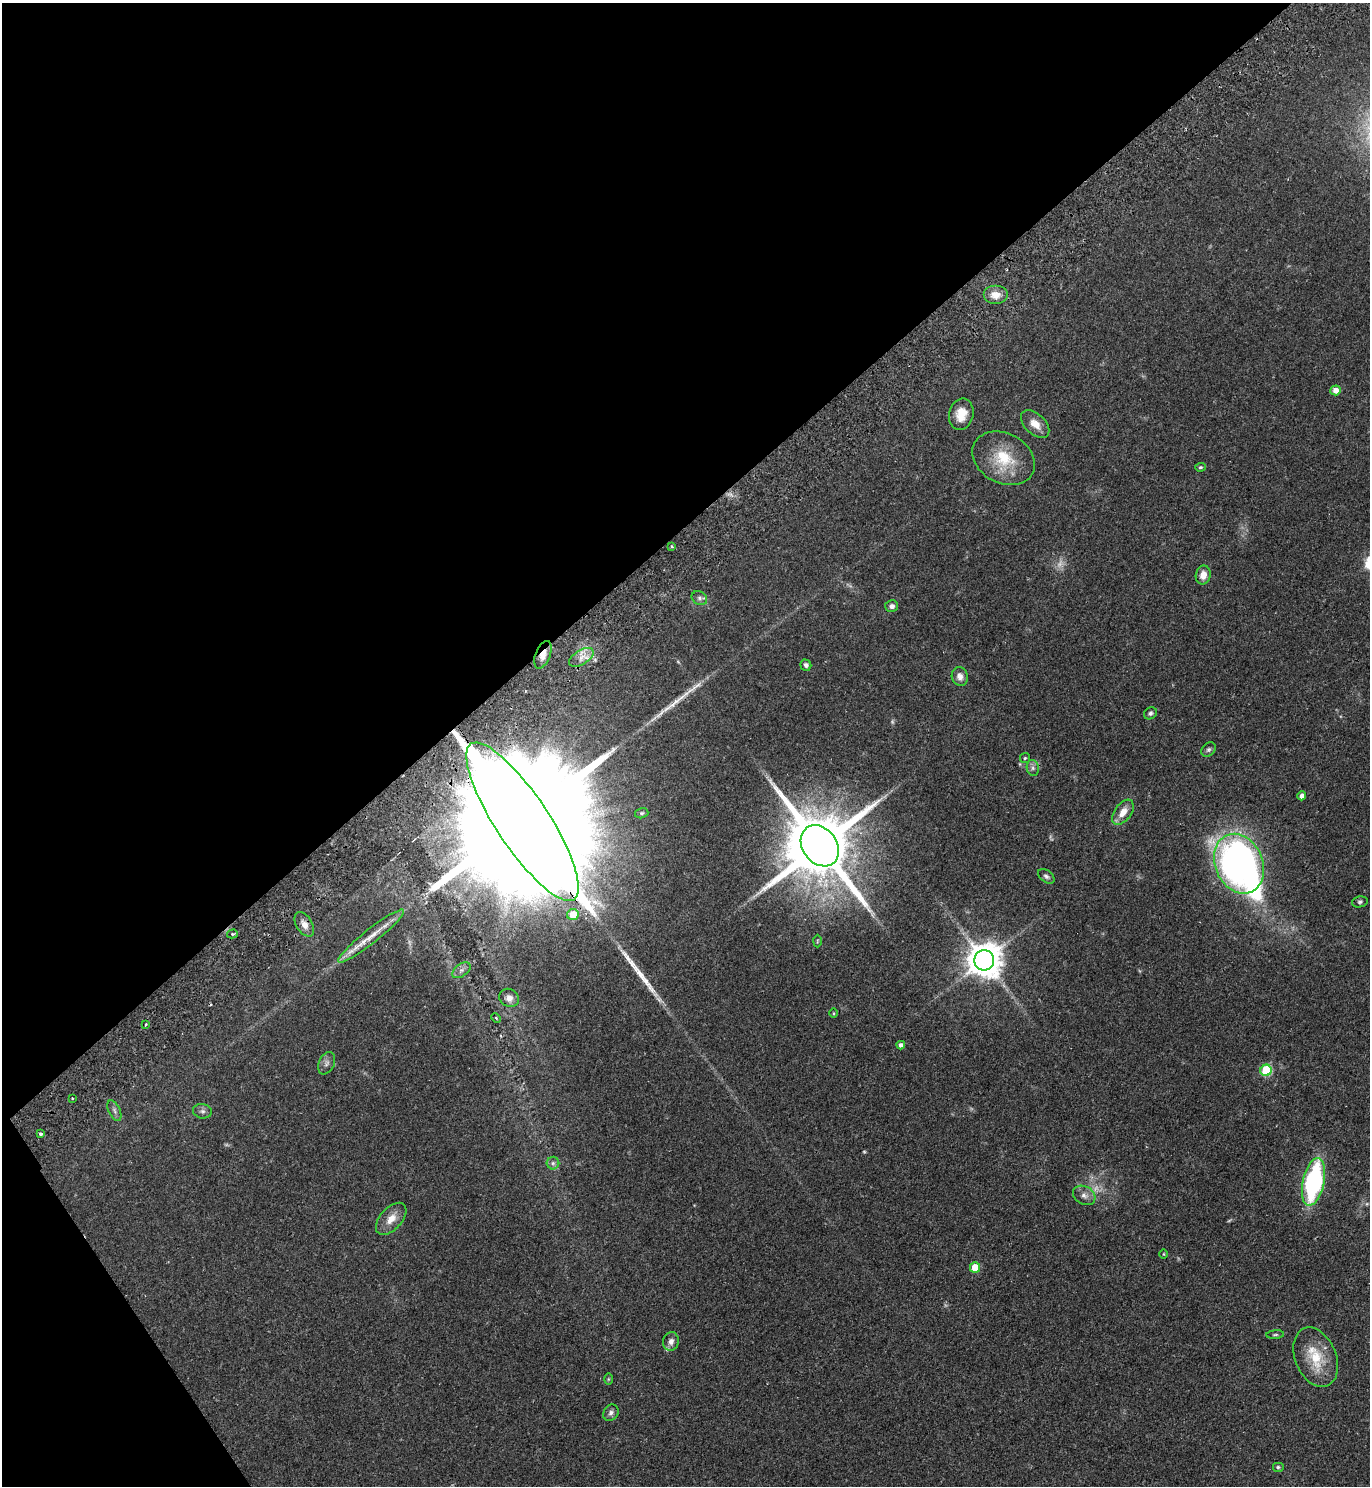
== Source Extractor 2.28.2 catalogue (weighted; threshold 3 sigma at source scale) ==
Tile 5 of 4 x 4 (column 1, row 2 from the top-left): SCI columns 338-1705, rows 3018-4501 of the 6010 x 6034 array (HDU 1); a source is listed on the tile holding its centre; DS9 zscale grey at full resolution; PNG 1372 x 1488 px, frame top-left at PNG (2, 3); each listed source drawn as its Kron ellipse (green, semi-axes under 4 px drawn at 4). Shown black and unused: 38% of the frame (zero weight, under 2 of 3 exposures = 3% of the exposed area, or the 3 px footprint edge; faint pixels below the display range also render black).
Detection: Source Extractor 2.28.2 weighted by HDU 2 'WHT'; one run over the whole footprint, this tile lists its part. Background 0.146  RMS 0.0066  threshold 0.0298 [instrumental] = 3 sigma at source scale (4.5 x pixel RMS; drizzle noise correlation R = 1.50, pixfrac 1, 0.05/0.05 arcsec/px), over >= 5 px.
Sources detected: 68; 5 too faint to see at this stretch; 3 inside a brighter object's white glare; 2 long thin detections or spike segments (spike, bleed or trail) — neither listed nor drawn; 2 inside a brighter listed object's ellipse — not listed separately; the other 56 listed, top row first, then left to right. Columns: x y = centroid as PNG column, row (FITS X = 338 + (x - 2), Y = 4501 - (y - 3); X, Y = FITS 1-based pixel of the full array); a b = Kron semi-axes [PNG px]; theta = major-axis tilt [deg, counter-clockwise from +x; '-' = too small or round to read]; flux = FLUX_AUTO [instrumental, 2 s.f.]
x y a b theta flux
995 295 12 9 0 7
1335 390 5 5 - 5.2
961 414 16 12 76 9.7
1035 424 17 10 -43 7.3
1004 458 33 25 -28 27
1200 467 5 4 - 0.83
672 546 3 2 - 0.94
1203 575 9 7 78 6
699 598 8 6 -33 2
892 606 6 6 - 2.5
543 655 14 7 69 5.9
581 657 14 7 31 5.1
806 665 5 5 - 1.8
960 676 9 8 - 3.7
1150 713 7 5 32 1.5
1208 749 8 6 44 1.6
1025 758 5 5 - 0.88
1033 768 8 6 -79 2
1302 796 4 4 - 3.8
1123 812 14 8 53 7
642 813 7 5 15 1.1
522 822 93 26 -56 67000
820 846 22 17 -54 7500
1239 864 31 23 -67 310
1046 876 9 5 -36 1.9
1360 902 8 5 10 1.3
573 915 6 5 - 14
304 924 13 8 -59 4.6
232 934 5 4 - 1.4
371 936 42 7 38 12
817 941 6 4 88 0.78
984 960 10 10 - 1500
461 970 10 6 37 2.8
509 998 10 9 - 4.8
834 1013 5 3 - 0.61
496 1018 5 3 - 0.58
146 1024 3 2 - 0.88
901 1045 4 4 - 2.4
327 1063 12 7 65 2.8
1266 1070 6 5 - 38
72 1098 3 2 - 0.72
114 1111 11 5 -66 2.1
202 1111 9 7 -8 2.2
41 1134 3 3 - 1.9
553 1163 6 6 - 1.7
1314 1182 24 10 78 99
1084 1195 12 9 -30 3.8
391 1219 19 11 48 7.6
1164 1254 5 3 - 0.56
975 1268 5 5 - 17
1275 1335 9 3 5 0.95
671 1341 9 8 - 3.6
1316 1357 31 20 -68 21
608 1379 6 4 89 0.74
611 1413 9 7 55 2.2
1278 1467 6 5 - 1.1
Overlapping masked pixels (flux is a lower limit): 4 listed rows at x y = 543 655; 522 822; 304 924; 371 936